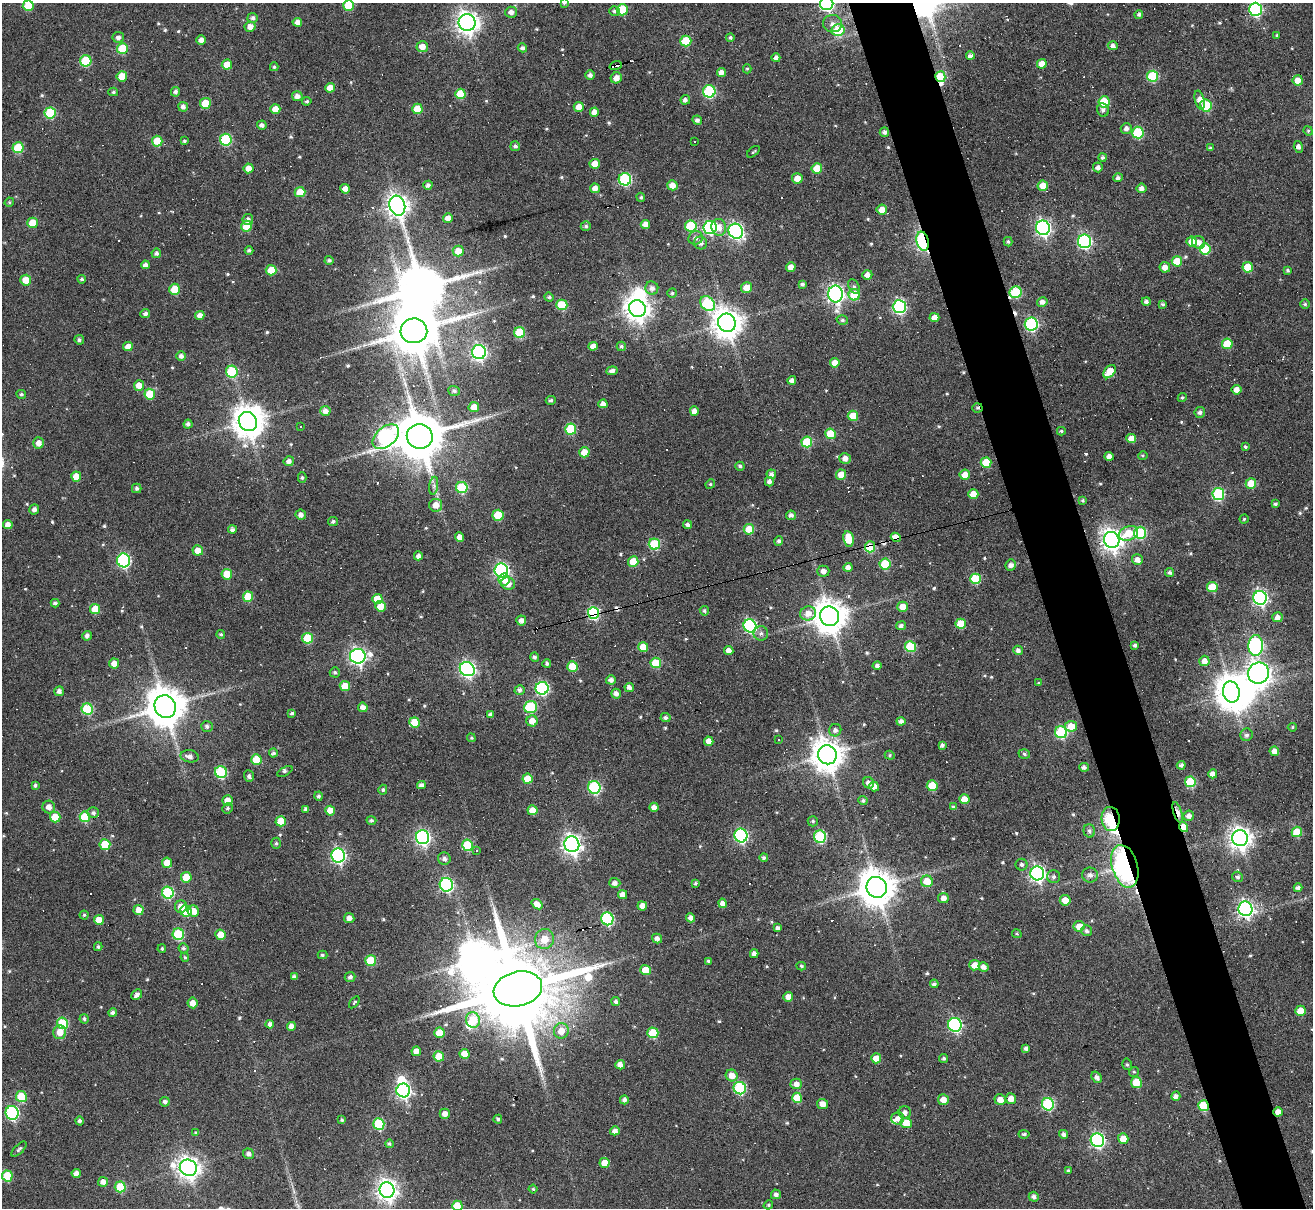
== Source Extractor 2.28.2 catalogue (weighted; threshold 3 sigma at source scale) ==
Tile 6 of 4 x 4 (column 2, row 2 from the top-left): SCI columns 1313-2623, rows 2675-3880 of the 5246 x 5228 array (HDU 1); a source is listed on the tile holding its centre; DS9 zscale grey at full resolution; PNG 1315 x 1210 px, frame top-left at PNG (2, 3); each listed source drawn as its Kron ellipse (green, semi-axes under 4 px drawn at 4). Shown black and unused: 5% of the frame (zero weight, under 3 of 6 exposures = <1% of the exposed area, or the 3 px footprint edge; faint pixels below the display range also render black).
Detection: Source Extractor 2.28.2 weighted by HDU 2 'WHT'; one run over the whole footprint, this tile lists its part. Background 0.0978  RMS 0.0091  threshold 0.0373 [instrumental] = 3 sigma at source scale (4.09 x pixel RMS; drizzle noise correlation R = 1.36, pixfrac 0.8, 0.05/0.05 arcsec/px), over >= 5 px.
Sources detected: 625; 8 inside a brighter object's white glare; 33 cosmic-ray / hot-pixel residue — neither listed nor drawn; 1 inside a brighter listed object's ellipse — not listed separately; of the other 583, all 500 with FLUX_AUTO >= 1.08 (the completeness limit of this list) listed and drawn (83 fainter detections not listed), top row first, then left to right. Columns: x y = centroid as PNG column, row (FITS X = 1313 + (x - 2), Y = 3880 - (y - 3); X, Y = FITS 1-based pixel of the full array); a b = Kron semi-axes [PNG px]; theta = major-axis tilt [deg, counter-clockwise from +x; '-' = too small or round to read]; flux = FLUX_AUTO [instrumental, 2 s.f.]
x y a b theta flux
564 3 4 3 - 1.5
827 3 7 6 - 150
349 5 5 5 - 25
28 6 5 5 - 20
1255 9 6 6 - 130
622 10 5 5 - 25
615 11 5 4 - 2.1
511 12 6 5 - 4
1139 15 4 4 - 1.9
253 18 5 5 - 2.2
297 22 5 4 - 4.4
467 23 8 8 - 600
832 24 9 8 - 4.7
250 27 5 5 - 5.5
838 30 6 6 - 34
1277 35 3 3 - 1.2
118 37 6 5 - 3.1
730 38 4 4 - 1.7
201 40 5 4 - 4.5
686 41 5 5 - 29
1113 46 5 4 - 3.6
422 47 5 5 - 7.9
522 48 5 4 - 2.3
122 49 5 5 - 28
970 56 4 4 - 4
776 58 4 4 - 3.1
86 61 5 5 - 40
1042 64 5 4 - 8.4
227 65 5 5 - 13
616 65 6 3 19 4.8
274 67 4 4 - 1.1
747 69 4 4 - 1.1
721 72 5 4 - 5
590 75 4 4 - 3.4
122 76 5 5 - 13
1152 76 5 5 - 51
940 77 5 5 - 36
616 78 6 5 - 5.8
1298 80 5 5 - 7.7
330 88 5 4 - 7.1
709 91 6 6 - 77
113 92 5 4 - 1.3
175 92 5 4 - 2.4
460 94 5 5 - 23
297 96 5 5 - 4.2
685 100 5 4 - 2.9
1200 100 9 4 -74 6.4
307 101 5 4 - 1.4
1104 102 5 5 - 29
205 103 5 5 - 21
1206 106 6 6 - 37
183 107 5 5 - 3
579 107 5 5 - 7.6
275 109 5 5 - 7.5
417 109 5 5 - 16
1103 110 7 6 - 2.6
594 112 4 4 - 5.4
50 113 6 5 - 45
697 120 5 4 - 2.9
262 125 5 4 - 3
1126 128 6 5 - 3.7
1308 131 5 4 - 1.2
884 132 5 4 - 2.6
1138 133 6 5 - 49
226 140 6 6 - 66
157 141 5 5 - 16
184 141 4 3 - 1.3
694 142 3 3 - 5.1
515 146 5 5 - 2.2
1298 147 6 4 -73 2.7
18 148 5 5 - 34
1210 148 4 3 - 1.3
753 152 7 3 40 1.1
1102 157 4 4 - 2.1
595 164 5 5 - 9.4
1098 167 5 5 - 3.3
248 168 5 5 - 7.2
817 168 5 5 - 15
797 178 5 5 - 9.4
1118 178 4 4 - 2.7
625 179 6 6 - 82
428 185 4 4 - 2.8
672 185 5 5 - 7.3
1043 186 5 5 - 11
595 188 5 5 - 5.6
1141 188 5 4 - 4
345 189 5 4 - 6.1
300 192 5 5 - 13
641 197 5 4 - 1.2
9 202 5 4 - 1.1
397 206 10 8 -74 630
882 210 5 5 - 8.4
448 218 5 4 - 5.2
248 220 5 5 - 3.7
33 223 5 5 - 16
645 224 5 4 - 5.4
247 226 5 5 - 18
586 226 5 4 - 1.8
691 226 5 5 - 43
710 227 6 6 - 120
719 227 8 7 - 8
1043 228 7 7 - 240
736 231 8 7 - 210
696 238 7 6 - 3.8
923 241 10 6 -75 170
1085 241 6 6 - 170
1192 241 5 5 - 12
1008 242 5 4 - 1.4
1199 242 7 6 - 4.8
701 243 7 6 - 3.6
1205 249 5 5 - 30
249 250 4 3 - 1.7
458 251 5 5 - 12
156 253 5 5 - 2.4
329 260 4 4 - 1.8
1177 261 5 5 - 18
145 265 4 4 - 3.6
791 267 5 4 - 5.9
1165 267 5 5 - 5.8
1248 267 5 5 - 19
271 270 5 5 - 14
1288 270 4 4 - 1.4
867 275 5 4 - 5.1
82 279 4 4 - 1.5
26 280 5 5 - 13
802 284 4 4 - 1.9
854 286 7 5 -63 1.9
652 288 7 6 - 4.1
746 288 5 5 - 9.8
175 289 6 5 - 20
1016 292 6 6 - 55
672 293 5 4 - 1.5
836 294 8 7 - 300
854 295 6 5 - 23
549 297 5 4 - 1.8
1042 302 5 4 - 4.3
1146 302 4 4 - 3
708 304 8 6 -44 66
1163 304 4 3 - 1.5
1305 304 4 4 - 1.3
562 305 5 5 - 30
899 307 6 6 - 130
637 309 8 8 - 800
145 314 5 4 - 2.8
200 315 4 4 - 5.3
934 317 5 4 - 6.2
842 320 6 4 -15 1.8
727 323 9 9 - 1200
1031 324 6 6 - 110
414 331 13 12 - 4300
520 332 5 5 - 31
79 340 5 4 - 2
1227 344 5 5 - 20
593 346 5 4 - 5.1
621 346 5 4 - 1.9
128 347 5 4 - 6.1
479 352 7 7 - 220
181 356 5 4 - 3.2
835 363 5 5 - 7.4
612 371 5 4 - 3.2
232 372 6 6 - 50
1110 372 7 5 49 16
792 380 4 4 - 3.3
139 386 5 5 - 9.3
1237 390 5 5 - 5.7
454 391 6 4 -18 2
21 394 5 4 - 1.4
150 394 5 5 - 21
1182 397 5 4 - 1.2
551 400 5 4 - 1.5
603 404 4 4 - 5.1
474 407 5 5 - 9.4
977 408 5 4 - 1.3
325 411 5 5 - 4.8
694 411 5 4 - 4.8
1200 412 5 5 - 2.6
853 416 5 5 - 17
248 422 10 9 - 1400
188 424 4 4 - 3.1
300 426 3 3 - 5.6
571 429 5 5 - 43
1061 431 4 3 - 1.2
830 434 5 5 - 21
420 436 13 12 - 4600
386 437 15 9 41 170
1131 438 5 4 - 12
807 442 5 5 - 32
38 443 5 5 - 5.4
1245 447 4 3 - 1.5
584 452 5 5 - 12
1109 456 4 4 - 4.7
1143 456 5 4 - 1.2
845 458 6 5 - 4.8
289 461 5 5 - 3
986 463 5 5 - 21
740 466 4 4 - 1.8
771 474 5 4 - 2.9
841 475 5 5 - 11
965 475 5 5 - 7.9
76 477 5 5 - 11
302 478 5 4 - 1.5
769 482 5 4 - 3.2
710 484 5 4 - 1.1
1251 484 5 5 - 19
434 486 9 4 82 2.4
462 487 6 5 - 40
137 488 5 5 - 2.2
973 494 5 5 - 11
1218 494 6 6 - 72
1083 500 3 3 - 1.3
1275 504 4 3 - 1.6
436 505 6 6 - 7.8
34 509 5 4 - 3.3
301 515 5 5 - 3.6
498 515 5 5 - 25
791 515 5 4 - 3
1244 519 4 4 - 1.2
333 521 5 4 - 1.7
8 525 5 4 - 4.7
688 525 4 4 - 3
749 529 5 5 - 20
232 530 4 4 - 2.8
1128 533 10 7 22 18
1140 533 6 6 - 63
460 537 4 4 - 5.9
896 537 5 4 - 8.2
848 539 8 5 -80 17
1112 540 8 7 - 580
779 541 4 4 - 2.1
654 544 5 5 - 39
870 547 5 5 - 42
198 550 5 5 - 8.9
418 556 4 4 - 3.5
124 560 7 6 - 120
1137 560 5 5 - 5.9
633 562 5 5 - 15
885 564 5 5 - 33
1011 565 6 5 - 3.5
848 567 4 4 - 4.5
501 570 7 6 - 170
823 571 6 5 - 4.4
1170 573 4 4 - 2.3
227 574 5 5 - 17
976 579 5 5 - 35
504 580 6 6 - 7.9
508 584 7 6 - 7.1
1212 587 5 5 - 23
248 597 5 5 - 20
1260 598 7 6 - 220
377 599 5 5 - 15
55 603 4 4 - 2.3
381 606 5 5 - 11
903 607 5 5 - 8.2
95 609 5 5 - 16
704 611 5 4 - 1.5
593 613 6 5 - 94
808 613 8 7 - 7.7
830 616 10 9 - 1600
1278 617 5 5 - 4.3
521 621 5 5 - 4.1
961 624 5 5 - 22
750 626 6 6 - 120
901 626 5 4 - 2.7
761 633 7 7 - 3.1
221 634 4 4 - 1.5
87 636 5 4 - 3.2
308 638 5 5 - 29
1135 645 4 3 - 1.9
1256 646 10 7 89 150
643 647 5 5 - 12
910 647 5 5 - 40
1018 650 5 4 - 3.1
729 651 5 4 - 5.4
358 656 8 7 - 280
535 657 5 4 - 2.1
1204 661 5 5 - 5.9
114 663 5 5 - 6.8
547 663 4 4 - 2
656 663 5 5 - 29
572 666 5 5 - 16
877 666 4 4 - 2.6
467 669 8 7 - 240
335 672 5 5 - 1.7
1258 673 11 10 - 690
611 680 5 4 - 4
1039 683 4 3 - 1.1
345 686 5 5 - 13
629 687 5 4 - 3.5
542 688 6 6 - 99
520 690 5 4 - 2.9
59 691 5 4 - 3.4
1231 692 10 8 -77 1400
616 694 5 5 - 3.6
165 707 11 10 - 2500
363 707 5 4 - 4.7
530 707 6 5 - 50
87 709 6 5 - 44
292 713 4 3 - 1.6
490 715 4 3 - 2.3
665 718 5 4 - 2.5
532 721 5 5 - 7.5
901 721 4 4 - 3.4
415 722 5 5 - 22
207 726 6 5 - 2.3
1071 726 6 5 - 13
1292 727 4 4 - 1.1
835 730 6 6 - 2.9
1061 732 6 6 - 67
1246 735 6 6 - 2.6
471 738 5 4 - 1.1
779 740 3 2 - 1.3
709 741 5 4 - 6.1
942 745 4 4 - 2.5
1274 751 5 4 - 5.5
273 753 4 4 - 2
1024 754 6 4 -19 1.6
827 755 9 9 - 1400
890 755 5 4 - 1.2
190 756 9 6 -10 4.1
256 759 5 5 - 17
1181 765 4 4 - 2.7
1084 767 4 4 - 3.3
221 772 6 6 - 65
285 772 8 3 29 2.4
1213 774 4 4 - 5.7
249 776 5 5 - 2.4
528 779 5 5 - 16
1190 782 5 5 - 41
869 783 6 5 - 4
35 785 4 3 - 2
421 785 4 4 - 3.4
874 786 5 4 - 7.4
932 786 5 5 - 24
594 787 6 6 - 80
383 790 5 4 - 1.5
318 796 4 4 - 1.7
964 799 5 4 - 10
227 800 5 5 - 7.3
863 800 4 4 - 2
49 807 6 6 - 5.8
654 807 4 4 - 4.6
953 807 4 3 - 1.8
228 808 5 5 - 1.4
306 809 4 4 - 2.9
533 810 5 5 - 11
330 811 5 5 - 9.3
1178 812 11 4 -71 15
93 813 6 5 - 2.4
1189 816 5 5 - 4
55 817 5 5 - 19
85 817 5 5 - 30
1111 819 12 9 -85 94
371 820 5 4 - 2
281 821 5 5 - 18
813 821 5 5 - 1.4
1183 827 5 4 - 13
1089 831 6 5 - 2.5
1297 832 5 5 - 25
741 836 7 6 - 120
423 837 7 6 - 210
820 837 6 6 - 66
1240 838 8 7 - 620
276 843 5 5 - 1.4
572 844 8 7 - 420
105 845 5 5 - 26
468 845 5 5 - 41
477 850 3 3 - 1.1
338 855 7 6 - 170
764 858 4 4 - 1.8
444 859 6 6 - 2.8
167 863 5 5 - 14
1021 865 6 6 - 2.3
1125 866 22 12 -74 210
1037 873 7 7 - 260
1090 875 8 7 - 3.7
186 877 5 5 - 16
1054 877 6 6 - 2.3
1238 877 5 5 - 2
927 881 6 6 - 15
615 883 5 5 - 3.8
696 883 3 3 - 1.3
446 885 7 6 - 120
877 887 11 10 - 1900
1298 888 4 4 - 3
168 893 6 5 - 65
623 895 4 4 - 6.3
943 898 5 5 - 4.5
1065 900 5 5 - 9.4
722 903 4 4 - 6.6
537 904 6 4 -39 7.4
181 906 6 6 - 6.6
642 906 5 4 - 5.7
1245 909 7 7 - 270
139 910 5 5 - 8.2
186 911 6 5 - 26
193 911 6 5 - 9
84 915 4 4 - 1.1
349 918 5 5 - 4.7
691 918 4 4 - 4.7
607 919 6 6 - 89
99 920 5 5 - 10
1079 926 5 5 - 9.2
777 928 4 4 - 2.5
1087 931 5 5 - 2.6
178 934 6 5 - 48
1017 934 5 3 - 1.1
221 935 5 5 - 11
657 938 5 4 - 3.5
544 939 10 9 - 11
98 947 4 3 - 1.6
184 948 5 5 - 1.6
162 949 4 4 - 1.2
754 954 4 4 - 3.6
322 955 5 4 - 1.4
185 957 5 4 - 1.2
371 961 5 5 - 30
709 961 3 3 - 1.7
975 965 5 5 - 8
801 966 5 3 - 1.2
983 967 5 4 - 4.7
645 970 5 5 - 13
294 977 4 4 - 2.9
350 977 5 5 - 2.9
934 984 4 4 - 2.3
518 989 24 17 13 16000
137 994 6 4 46 3.2
788 997 5 5 - 5.8
616 1001 5 4 - 1.9
354 1002 7 3 52 1.3
193 1003 5 5 - 6.8
1300 1011 5 5 - 12
113 1013 4 4 - 2.5
84 1019 5 4 - 1.8
473 1020 8 7 - 19
63 1023 6 5 - 47
270 1024 4 4 - 3.3
955 1025 7 6 - 140
291 1026 4 4 - 5.1
561 1031 8 7 - 9.8
60 1032 7 6 - 8.9
439 1033 5 5 - 16
653 1033 5 5 - 30
1026 1048 4 3 - 2.2
416 1051 5 4 - 6
464 1054 5 5 - 11
439 1056 5 5 - 16
876 1058 5 5 - 9.6
944 1058 5 4 - 2
1127 1064 6 4 -75 1.4
620 1065 5 4 - 6.3
1134 1072 5 4 - 1.2
732 1075 6 5 - 8.8
1097 1077 6 4 -52 3.3
1136 1082 5 5 - 20
796 1084 6 5 - 5.4
740 1088 6 6 - 74
403 1090 7 6 - 210
1176 1096 5 4 - 3.7
21 1097 5 5 - 28
797 1098 5 5 - 21
1011 1099 5 5 - 7.3
624 1100 4 4 - 2.8
943 1100 5 5 - 7.6
1000 1100 5 5 - 7.2
165 1102 5 4 - 2.4
822 1104 6 5 - 7.6
1048 1104 6 6 - 72
1203 1106 5 5 - 39
905 1112 6 6 - 3.9
1278 1112 4 4 - 5.8
12 1113 7 6 - 110
445 1114 5 5 - 5.6
898 1118 6 6 - 4.3
498 1119 4 4 - 1.9
342 1120 4 3 - 1.3
79 1121 4 4 - 2.1
906 1123 5 5 - 12
379 1124 6 5 - 51
615 1131 5 4 - 4.3
196 1133 4 3 - 1.6
1024 1134 5 4 - 1.8
1064 1134 4 4 - 3
1123 1139 5 5 - 9.7
1097 1140 7 6 - 180
389 1144 4 4 - 1.6
19 1149 9 4 45 2
248 1154 6 5 - 2.7
605 1163 5 5 - 9
188 1168 9 8 - 630
1068 1170 4 3 - 1.1
76 1173 4 4 - 4.6
7 1176 5 5 - 32
103 1182 5 5 - 5.1
120 1187 5 5 - 27
533 1189 4 4 - 1.1
387 1190 8 7 - 510
776 1194 5 5 - 2.7
1034 1197 5 5 - 2.4
768 1205 5 4 - 1.4
457 1206 5 5 - 20
Overlapping masked pixels (flux is a lower limit): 15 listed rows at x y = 616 65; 940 77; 923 241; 1016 292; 977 408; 896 537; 870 547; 593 613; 1178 812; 1111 819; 1183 827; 1125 866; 518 989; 1203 1106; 1278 1112
Isophote crosses this tile's border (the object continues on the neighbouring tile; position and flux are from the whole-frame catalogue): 6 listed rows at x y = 564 3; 827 3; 349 5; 28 6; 1255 9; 457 1206